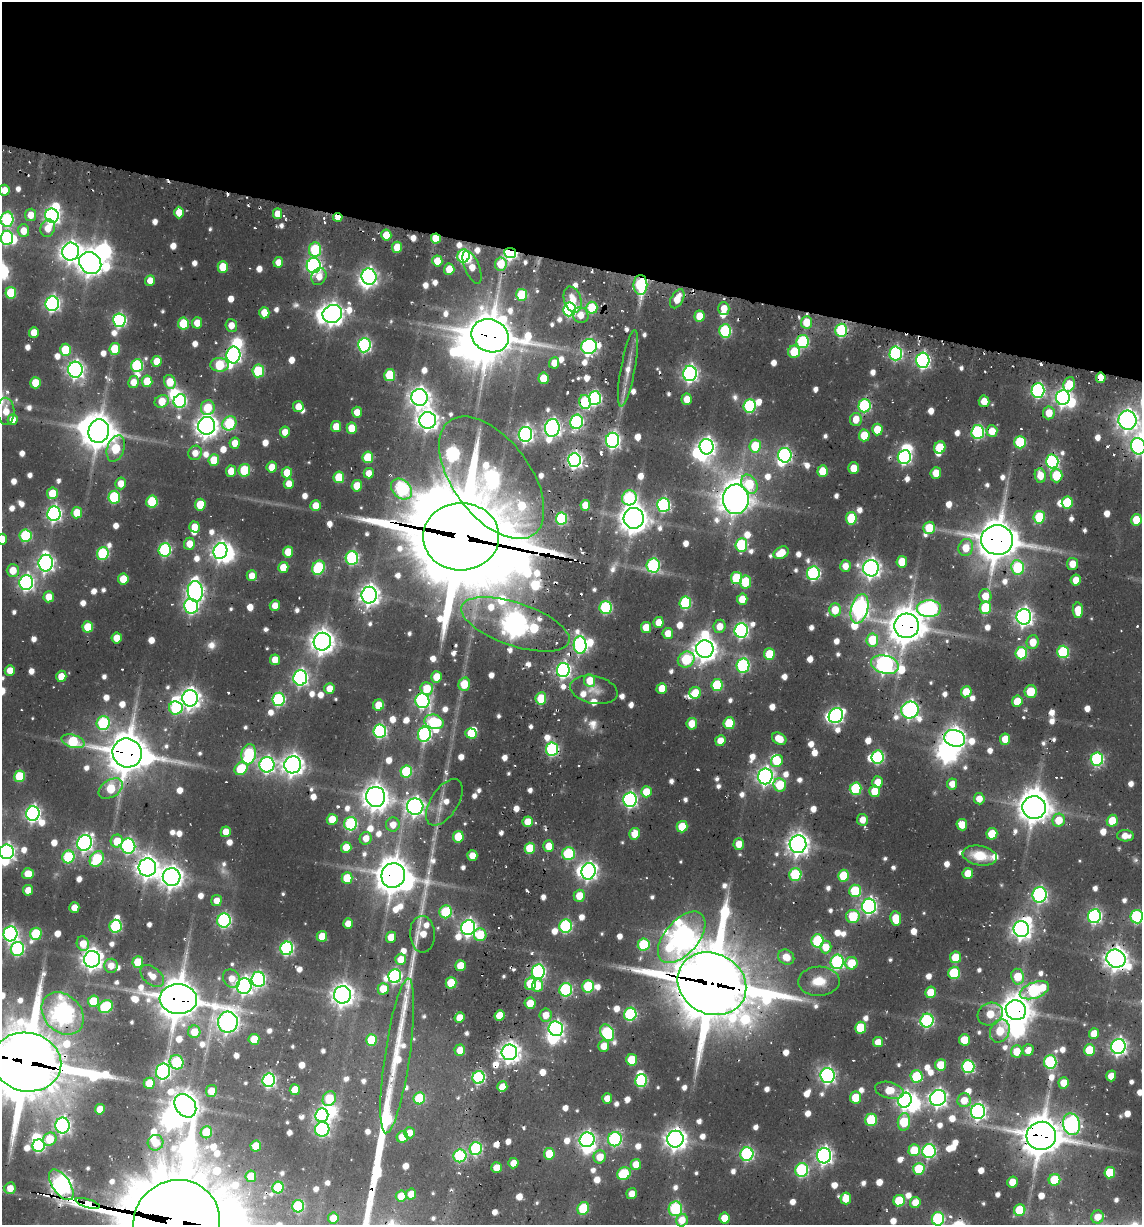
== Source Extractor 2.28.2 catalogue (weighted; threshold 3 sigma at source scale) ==
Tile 2 of 4 x 4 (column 2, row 1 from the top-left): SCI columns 2123-3262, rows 3673-4895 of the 5655 x 5022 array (HDU 1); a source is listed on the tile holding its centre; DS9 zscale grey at full resolution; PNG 1144 x 1227 px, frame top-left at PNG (2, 2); each listed source drawn as its Kron ellipse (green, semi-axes under 4 px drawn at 4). Shown black and unused: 22% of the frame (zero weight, under 2 of 3 exposures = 18% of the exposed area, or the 3 px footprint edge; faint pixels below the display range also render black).
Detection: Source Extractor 2.28.2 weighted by HDU 2 'WHT'; one run over the whole footprint, this tile lists its part. Background 0.0788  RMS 0.0098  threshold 0.0441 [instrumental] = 3 sigma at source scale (4.5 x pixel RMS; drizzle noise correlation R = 1.50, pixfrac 1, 0.05/0.05 arcsec/px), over >= 5 px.
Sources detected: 1010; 8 too faint to see at this stretch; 43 inside a brighter object's white glare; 22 cosmic-ray / hot-pixel residue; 3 long thin detections or spike segments (spike, bleed or trail) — neither listed nor drawn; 16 inside a brighter listed object's ellipse — not listed separately; of the other 918, all 500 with FLUX_AUTO >= 13.8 (the completeness limit of this list) listed and drawn (418 fainter detections not listed), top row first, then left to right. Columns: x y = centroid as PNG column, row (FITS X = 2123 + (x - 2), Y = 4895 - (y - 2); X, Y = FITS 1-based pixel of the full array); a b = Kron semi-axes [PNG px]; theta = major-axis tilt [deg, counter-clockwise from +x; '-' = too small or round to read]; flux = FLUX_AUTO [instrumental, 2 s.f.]
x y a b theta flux
4 190 5 5 - 17
179 213 6 5 - 21
277 214 5 4 - 19
31 215 6 5 - 17
52 216 7 6 - 450
338 217 5 4 - 17
7 219 7 6 - 160
48 228 9 7 71 21
23 231 6 6 - 20
386 235 5 5 - 30
7 238 7 6 - 180
436 239 5 5 - 36
397 247 5 5 - 30
315 250 7 6 - 92
71 252 9 8 - 830
510 253 6 5 - 250
464 256 6 6 - 150
437 261 5 5 - 25
278 262 5 5 - 14
90 263 12 10 -42 1300
501 264 6 6 - 29
314 266 7 7 - 370
223 267 6 5 - 34
472 267 17 7 -67 17
449 269 6 5 - 24
319 276 9 7 62 15
369 277 8 7 - 490
150 281 5 5 - 14
640 285 10 7 90 110
11 293 6 5 - 57
522 295 6 5 - 65
572 299 13 8 -71 19
677 299 10 6 62 23
52 303 7 6 - 360
592 308 6 5 - 47
724 308 6 5 - 17
570 309 7 6 - 240
264 313 6 5 - 21
332 314 10 8 26 940
580 315 8 7 - 17
699 316 6 5 - 27
119 320 7 6 - 230
806 322 6 5 - 33
197 323 5 5 - 17
183 324 6 5 - 59
231 325 6 6 - 14
841 330 7 6 - 120
725 331 6 6 - 120
34 333 5 5 - 21
490 336 19 16 -23 3900
802 342 6 6 - 130
364 345 7 6 - 240
589 346 8 7 - 310
115 349 6 5 - 47
65 350 6 5 - 52
794 352 6 6 - 50
896 353 7 6 - 230
233 355 8 7 - 360
923 360 7 6 - 320
157 361 5 5 - 24
554 363 5 5 - 15
220 365 9 7 -4 69
137 366 6 6 - 130
628 368 39 7 79 17
75 370 8 7 - 530
258 371 6 6 - 72
690 373 8 7 - 420
390 375 6 5 - 65
544 378 6 5 - 33
1101 378 5 5 - 25
147 381 6 5 - 32
133 382 6 5 - 16
170 382 7 5 -68 31
35 383 5 5 - 30
1069 384 7 6 - 40
1038 390 7 6 - 250
420 397 8 8 - 810
1063 397 7 7 - 480
595 398 7 6 - 210
687 399 6 5 - 17
162 401 7 6 - 28
180 401 7 6 - 170
984 401 6 5 - 18
585 402 7 6 - 86
298 406 5 5 - 16
749 406 7 6 - 140
864 406 6 6 - 170
208 408 7 7 - 39
6 411 13 8 -88 19
357 412 5 5 - 15
1049 413 6 5 - 22
856 419 6 6 - 20
12 420 5 5 - 14
428 420 8 8 - 820
1127 420 9 9 - 840
576 422 7 6 - 230
229 423 7 6 - 97
207 426 9 8 - 1000
336 427 5 5 - 24
352 428 5 5 - 33
552 428 9 7 76 530
877 430 6 5 - 30
99 431 12 10 76 2300
992 431 6 5 - 23
285 432 5 5 - 14
978 432 7 6 - 190
525 434 7 6 - 430
864 435 6 5 - 35
612 440 7 6 - 370
1020 442 6 6 - 85
235 443 6 5 - 18
755 446 6 6 - 47
1138 446 8 7 - 360
707 447 8 7 - 550
940 447 6 5 - 39
116 448 13 8 70 65
195 453 7 6 - 14
785 455 7 6 - 260
368 457 6 5 - 52
904 457 7 6 - 270
214 460 6 5 - 35
574 460 7 6 - 390
1052 461 7 6 - 220
272 467 5 5 - 19
854 468 6 5 - 22
244 470 6 6 - 57
231 471 5 5 - 17
823 471 6 5 - 39
287 473 5 5 - 28
369 473 5 5 - 14
936 473 6 5 - 25
1040 475 7 5 -83 21
1056 476 6 6 - 58
339 477 6 5 - 49
492 478 71 38 -53 490
121 483 6 5 - 17
289 484 5 5 - 14
749 484 10 7 -61 52
357 486 6 5 - 27
402 489 12 9 -43 200
52 493 6 5 - 33
114 497 6 5 - 100
629 498 7 7 - 150
736 499 15 13 88 1700
152 502 6 5 - 67
1067 502 6 5 - 56
200 505 6 5 - 39
585 505 5 5 - 22
663 505 7 6 - 220
316 506 5 5 - 20
77 513 5 5 - 30
54 514 7 6 - 360
1039 517 6 5 - 64
634 518 10 10 - 1700
851 518 6 5 - 54
561 519 6 5 - 120
1136 520 6 5 - 30
194 527 6 5 - 15
929 528 6 6 - 37
25 536 6 6 - 110
461 537 38 33 2 16000
2 539 5 5 - 16
997 540 16 14 -5 3500
189 544 6 5 - 17
741 545 7 6 - 100
966 548 8 7 - 22
165 550 7 6 - 170
220 551 8 7 - 620
288 552 5 5 - 25
103 553 6 6 - 110
781 553 8 5 29 28
352 558 7 6 - 180
902 562 6 5 - 32
46 563 8 7 - 490
1072 564 6 5 - 16
653 565 7 6 - 170
845 566 6 5 - 15
283 567 5 5 - 23
1018 567 7 6 - 96
318 568 7 6 - 110
871 568 8 8 - 650
13 570 6 6 - 22
813 573 7 6 - 210
252 576 5 5 - 15
736 578 6 5 - 66
123 579 5 5 - 31
1076 580 5 5 - 19
745 582 6 5 - 48
26 583 7 7 - 360
195 591 10 7 -86 530
369 595 8 7 - 820
985 596 7 6 - 18
49 597 5 5 - 21
742 599 6 5 - 22
685 603 6 6 - 120
275 605 5 5 - 14
191 606 7 7 - 260
606 608 6 6 - 150
985 608 6 5 - 61
859 609 15 8 75 530
929 609 12 8 0 360
835 610 6 6 - 28
1078 610 8 5 -89 26
1024 617 8 7 - 560
659 622 5 5 - 18
515 624 56 21 -19 1500
720 626 6 6 - 17
907 626 12 12 - 2700
88 627 5 5 - 33
646 627 5 5 - 23
741 630 7 6 - 300
668 633 5 5 - 17
117 638 5 5 - 22
872 640 6 6 - 50
322 642 9 8 - 1200
1033 642 7 6 - 22
580 645 9 6 -85 310
705 649 9 8 - 1200
1063 652 6 6 - 97
1021 653 6 6 - 95
769 654 6 5 - 41
686 659 8 7 - 86
275 660 5 5 - 20
743 665 7 6 - 180
885 665 14 9 -15 580
10 670 5 5 - 17
563 670 7 6 - 340
61 676 6 5 - 21
436 677 5 5 - 24
300 678 7 7 - 380
590 681 6 5 - 24
464 684 6 5 - 31
717 685 6 5 - 79
427 688 6 6 - 30
662 688 5 5 - 19
329 689 5 5 - 16
594 690 24 13 -12 16
1031 691 6 6 - 41
966 692 5 5 - 25
695 693 6 5 - 28
190 698 8 7 - 820
541 698 6 5 - 44
278 699 7 6 - 180
422 701 7 7 - 280
1017 701 6 5 - 25
379 705 6 5 - 27
176 708 7 6 - 120
910 710 9 8 - 470
836 716 8 6 53 260
434 722 10 7 -16 86
103 723 7 6 - 130
729 723 6 5 - 54
692 724 6 5 - 22
380 731 7 6 - 210
424 734 7 6 - 230
471 734 5 5 - 34
955 738 10 8 -15 870
779 739 7 5 -30 22
1005 739 5 5 - 24
73 741 12 6 -17 82
720 741 5 5 - 18
552 749 7 6 - 180
127 753 15 14 - 3600
249 754 10 7 80 130
878 757 7 6 - 150
1097 759 6 6 - 190
777 761 6 5 - 33
267 765 7 7 - 390
293 765 8 8 - 930
241 769 7 6 - 59
406 771 6 6 - 88
19 776 6 5 - 57
765 776 8 7 - 540
878 782 6 5 - 20
952 784 5 5 - 14
780 785 7 6 - 44
111 788 13 8 34 51
856 789 6 6 - 83
875 791 6 5 - 30
646 792 5 5 - 24
376 797 10 9 - 1400
979 799 5 5 - 15
630 800 7 6 - 320
444 802 26 13 57 20
415 807 8 8 - 580
1034 807 12 11 - 1900
33 813 7 6 - 400
332 819 5 5 - 25
862 820 6 5 - 14
1059 820 6 6 - 27
1112 821 6 5 - 28
528 822 5 5 - 26
351 824 7 6 - 140
393 825 7 6 - 15
962 825 6 5 - 22
682 827 6 5 - 37
226 832 5 5 - 18
635 834 6 5 - 27
992 834 6 5 - 39
1125 836 8 5 -3 15
458 837 6 5 - 39
366 838 6 6 - 15
117 841 6 6 - 25
85 843 8 7 - 420
739 844 5 5 - 19
798 844 9 8 - 960
128 846 7 7 - 270
549 846 6 5 - 22
346 847 5 5 - 22
530 848 5 5 - 44
7 852 7 7 - 400
569 854 6 6 - 110
472 855 5 5 - 17
980 856 17 9 -10 32
68 857 6 6 - 90
97 859 8 6 57 83
147 867 9 8 - 1100
589 871 8 7 - 530
968 873 5 5 - 21
28 874 6 5 - 25
795 874 6 6 - 84
393 875 12 12 - 2600
844 876 6 5 - 52
172 877 9 9 - 1000
347 878 5 5 - 42
28 890 5 5 - 19
855 891 6 6 - 71
1040 895 8 7 - 290
579 896 6 5 - 24
216 900 5 5 - 14
869 906 7 7 - 380
74 908 5 5 - 17
446 912 6 6 - 74
853 916 7 6 - 67
1094 916 7 6 - 270
1137 917 6 6 - 170
896 919 7 5 -82 32
224 920 7 6 - 240
348 924 5 5 - 18
116 926 6 6 - 130
566 926 7 6 - 170
468 928 7 7 - 460
1021 929 8 7 - 670
10 934 7 7 - 350
36 934 6 5 - 75
422 934 18 12 -87 23
480 935 6 6 - 40
322 936 5 5 - 29
391 937 5 5 - 25
682 937 31 17 49 1200
818 941 6 6 - 110
83 944 7 6 - 21
644 945 6 6 - 77
826 947 6 6 - 21
287 948 7 6 - 230
17 949 7 6 - 200
786 957 8 7 - 19
955 957 6 5 - 35
92 959 8 8 - 910
401 959 6 5 - 21
1116 959 10 9 - 1100
138 962 6 5 - 37
837 962 7 6 - 220
851 963 6 6 - 40
111 966 7 7 - 14
460 966 5 5 - 27
538 972 7 6 - 260
954 973 6 5 - 70
152 976 14 8 -40 16
395 976 7 6 - 260
1018 977 8 6 -80 34
231 979 10 8 -54 16
258 979 7 7 - 270
819 981 21 14 2 28
451 983 5 5 - 44
530 984 6 5 - 48
712 984 35 30 -28 9100
244 986 8 7 - 490
538 986 6 5 - 24
588 986 6 6 - 95
383 989 6 5 - 25
566 990 7 6 - 170
1034 990 15 8 20 210
930 992 6 5 - 26
342 995 8 8 - 1000
178 999 18 15 -5 3600
93 1001 6 5 - 53
530 1003 5 5 - 23
106 1007 7 6 - 110
1016 1010 10 9 - 1900
63 1013 23 18 -46 860
630 1014 6 6 - 160
990 1014 13 11 28 32
500 1015 5 5 - 32
546 1015 6 6 - 18
459 1018 5 5 - 18
927 1021 7 6 - 200
228 1022 10 10 - 870
861 1028 6 5 - 51
556 1029 7 7 - 360
1000 1031 12 9 65 39
194 1032 6 6 - 27
607 1033 9 6 -60 160
1094 1034 5 5 - 22
254 1039 5 5 - 29
372 1040 6 5 - 51
964 1040 5 5 - 32
878 1042 5 5 - 17
604 1046 6 5 - 16
1118 1046 7 7 - 460
460 1050 6 5 - 18
1028 1050 6 5 - 14
1089 1050 6 5 - 49
1017 1051 6 5 - 26
509 1052 8 8 - 900
397 1056 78 12 82 64
632 1060 6 5 - 46
27 1062 35 29 -13 9400
177 1062 7 7 - 110
1050 1062 7 6 - 140
941 1065 5 5 - 32
968 1066 6 6 - 170
163 1071 8 7 - 320
827 1076 7 7 - 370
917 1076 6 6 - 73
1111 1076 5 5 - 17
479 1077 6 6 - 200
269 1080 7 6 - 250
641 1081 6 6 - 140
149 1083 5 5 - 28
1064 1083 5 5 - 25
502 1087 5 5 - 25
295 1090 5 5 - 24
889 1090 15 8 -14 30
211 1091 6 5 - 21
856 1097 6 5 - 35
419 1098 6 5 - 67
607 1098 5 5 - 15
938 1098 8 8 - 540
329 1099 8 6 62 53
905 1100 8 6 66 450
964 1100 7 6 - 21
185 1106 13 10 -53 1500
100 1109 5 5 - 19
978 1111 7 7 - 420
322 1115 7 6 - 310
871 1120 6 6 - 72
904 1122 9 6 83 68
1071 1124 11 8 -77 440
63 1126 8 7 - 350
322 1129 7 7 - 240
206 1132 6 5 - 54
409 1133 5 5 - 14
1041 1136 14 14 - 3400
402 1137 6 5 - 26
50 1139 7 6 - 36
615 1139 7 6 - 220
675 1139 8 8 - 950
587 1140 7 7 - 400
156 1143 8 7 - 21
39 1146 6 6 - 170
256 1146 5 5 - 35
476 1149 6 6 - 130
914 1150 6 5 - 42
929 1151 7 6 - 230
549 1154 6 5 - 34
747 1154 7 6 - 210
460 1156 6 6 - 130
824 1156 8 7 - 500
600 1157 6 6 - 21
513 1163 5 5 - 14
636 1164 5 5 - 20
497 1168 5 5 - 24
919 1169 6 5 - 57
802 1170 7 6 - 170
1110 1173 6 5 - 49
624 1174 7 6 - 73
251 1176 6 5 - 30
1054 1180 6 5 - 54
1012 1182 5 5 - 20
61 1185 17 9 -55 840
278 1187 6 5 - 74
10 1188 6 5 - 16
411 1194 5 5 - 17
632 1194 5 5 - 15
401 1196 5 5 - 24
846 1198 6 5 - 25
899 1201 6 5 - 61
915 1202 5 5 - 20
88 1203 12 4 -17 860
298 1206 6 6 - 100
583 1208 6 5 - 53
675 1209 7 6 - 120
1020 1210 6 5 - 53
1098 1217 6 6 - 17
333 1218 5 5 - 21
724 1218 5 5 - 24
938 1219 6 6 - 160
682 1220 6 6 - 17
177 1222 44 41 32 19000
Overlapping masked pixels (flux is a lower limit): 39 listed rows (the first 20) at x y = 338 217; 436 239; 510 253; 640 285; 806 322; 841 330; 490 336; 1101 378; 1038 390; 864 406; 992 431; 1138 446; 736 499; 461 537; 997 540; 515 624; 907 626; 955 738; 552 749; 127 753
Isophote crosses this tile's border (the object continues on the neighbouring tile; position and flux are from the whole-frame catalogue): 13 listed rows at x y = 4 190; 7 219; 7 238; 6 411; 1127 420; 1138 446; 2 539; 7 852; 1137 917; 10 934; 27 1062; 938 1219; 177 1222